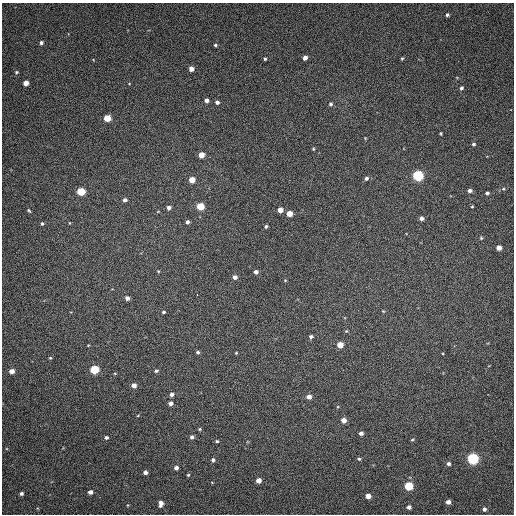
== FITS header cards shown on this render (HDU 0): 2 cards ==
NAXIS1  =                  512 / Axis length
NAXIS2  =                  512 / Axis length

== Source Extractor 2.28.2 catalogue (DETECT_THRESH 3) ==
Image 512 x 512 px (HDU 0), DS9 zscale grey, 1 PNG px = 1 image px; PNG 516 x 516 px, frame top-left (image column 1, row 512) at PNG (2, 3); no overlay
Background 147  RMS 12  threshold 35.2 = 3 sigma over >= 5 px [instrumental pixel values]
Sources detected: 87; all 87 listed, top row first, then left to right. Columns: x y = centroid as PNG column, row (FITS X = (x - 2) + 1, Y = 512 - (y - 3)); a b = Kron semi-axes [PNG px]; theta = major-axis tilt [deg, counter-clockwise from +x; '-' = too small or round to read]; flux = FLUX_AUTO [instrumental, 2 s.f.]
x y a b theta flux
447 15 4 3 - 1400
41 43 5 4 - 1900
215 45 4 3 - 1100
305 58 4 4 - 3600
402 58 4 3 - 810
265 59 4 3 - 1100
191 69 4 4 - 5500
16 72 5 4 - 1000
26 83 4 4 - 7100
461 88 4 4 - 1700
206 100 4 4 - 3300
217 102 4 4 - 2200
330 104 5 5 - 1600
107 118 5 4 - 17000
441 133 4 3 - 800
473 144 4 4 - 1300
313 149 4 3 - 850
201 155 5 4 - 9400
418 175 5 5 - 98000
366 178 5 5 - 1900
192 180 5 4 - 10000
503 189 5 4 - 900
81 191 5 5 - 31000
470 191 4 4 - 2300
487 193 4 3 - 1600
125 200 4 4 - 2300
200 206 5 5 - 23000
472 207 4 3 - 650
169 208 4 4 - 2800
29 210 5 3 - 1000
280 210 4 4 - 6200
158 211 5 3 - 530
289 214 4 4 - 11000
421 218 4 4 - 2500
187 222 4 3 - 2100
42 223 5 4 - 1200
69 223 4 3 - 510
266 226 4 3 - 1100
481 238 4 4 - 940
499 248 4 4 - 6400
158 271 4 3 - 670
256 272 4 4 - 2800
235 277 4 4 - 3300
285 280 4 3 - 620
197 294 3 2 - 3400
127 298 4 4 - 3100
383 311 4 3 - 670
163 312 4 3 - 1100
346 331 4 4 - 870
311 337 4 4 - 1900
340 345 4 4 - 12000
198 352 4 4 - 1300
236 353 3 3 - 670
50 358 4 4 - 810
94 370 5 5 - 40000
12 371 4 4 - 5200
156 371 4 3 - 1500
115 373 4 3 - 670
134 385 4 4 - 5200
171 394 4 4 - 2900
309 397 4 4 - 4900
171 403 4 4 - 3200
138 415 4 3 - 580
344 420 4 4 - 6700
199 429 4 4 - 930
361 433 4 4 - 2800
106 437 5 4 - 1600
192 437 5 4 - 2200
412 440 4 3 - 880
217 441 4 3 - 1200
359 459 4 4 - 1100
472 459 5 5 - 120000
213 460 4 4 - 1800
448 464 4 4 - 2200
176 468 4 4 - 2900
145 472 4 4 - 2700
188 475 3 3 - 830
258 480 4 4 - 5400
409 486 5 5 - 40000
90 492 4 4 - 3600
21 493 4 3 - 1700
368 496 4 4 - 7400
448 502 4 4 - 4200
161 503 7 5 85 3800
128 505 4 3 - 590
409 507 5 4 - 2700
484 509 4 4 - 2300